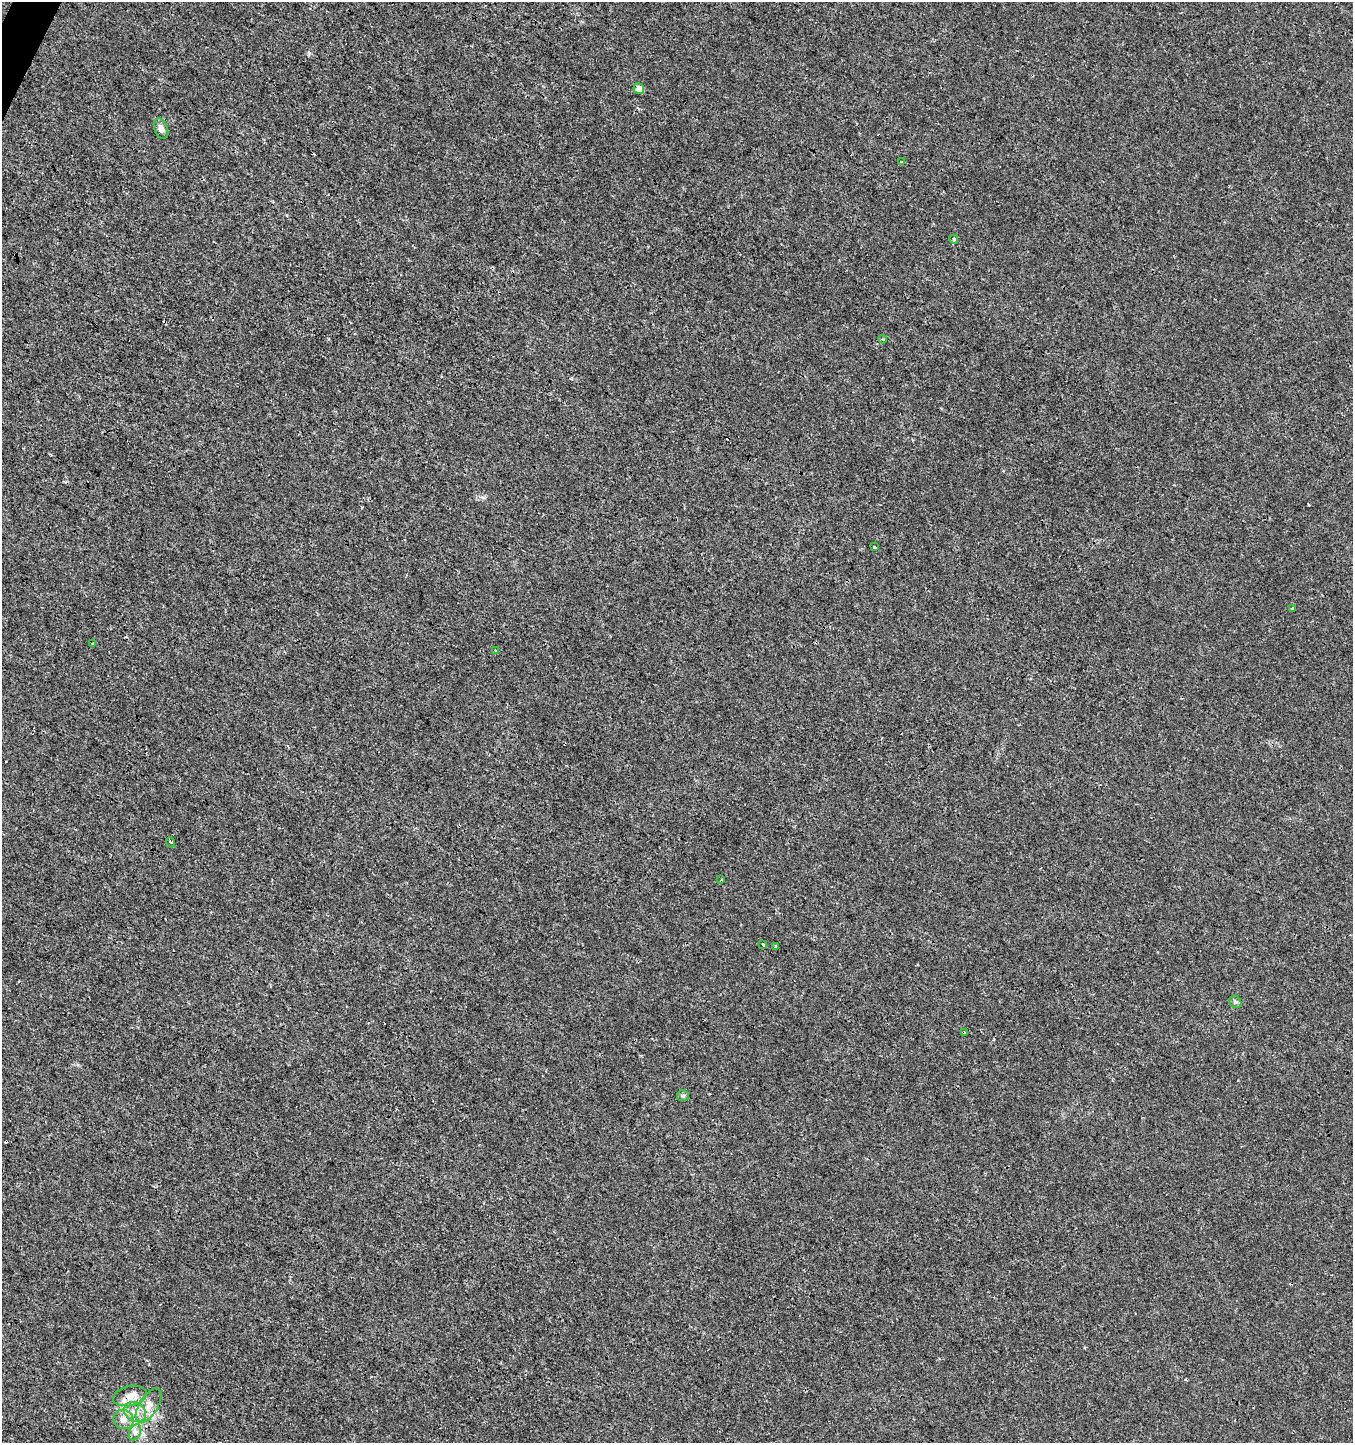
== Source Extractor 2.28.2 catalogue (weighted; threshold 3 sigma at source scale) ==
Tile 11 of 4 x 4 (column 3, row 3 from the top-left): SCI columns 2900-4250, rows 1448-2888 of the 5865 x 5770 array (HDU 1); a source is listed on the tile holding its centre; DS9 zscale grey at full resolution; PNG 1355 x 1445 px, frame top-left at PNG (2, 2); each listed source drawn as its Kron ellipse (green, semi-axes under 4 px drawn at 4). Shown black and unused: <1% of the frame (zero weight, under 3 of 4 exposures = <1% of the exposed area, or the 3 px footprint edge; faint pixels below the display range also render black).
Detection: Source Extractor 2.28.2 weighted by HDU 2 'WHT'; one run over the whole footprint, this tile lists its part. Background 2.56e-04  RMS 0.0013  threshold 0.00598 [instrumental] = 3 sigma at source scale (4.5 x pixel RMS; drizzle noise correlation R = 1.50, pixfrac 1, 0.0396/0.0396 arcsec/px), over >= 5 px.
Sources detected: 27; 5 cosmic-ray / hot-pixel residue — neither listed nor drawn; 1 inside a brighter listed object's ellipse — not listed separately; the other 21 listed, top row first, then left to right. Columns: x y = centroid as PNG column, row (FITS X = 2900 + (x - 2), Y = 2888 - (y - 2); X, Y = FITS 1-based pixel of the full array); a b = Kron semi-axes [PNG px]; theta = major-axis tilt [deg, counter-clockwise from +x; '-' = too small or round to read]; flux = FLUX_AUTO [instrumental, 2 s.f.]
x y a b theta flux
639 88 5 5 - 1.2
161 129 11 6 -69 0.68
901 162 3 3 - 0.15
954 239 4 4 - 0.48
883 339 4 3 - 0.15
874 547 3 3 - 0.41
1293 609 3 3 - 0.58
93 643 3 2 - 0.11
496 650 3 2 - 0.17
170 842 5 3 - 0.15
721 880 3 3 - 0.12
763 944 3 3 - 0.24
776 946 3 3 - 0.34
1235 1002 7 5 -46 0.28
964 1033 3 3 - 0.13
683 1096 6 5 - 0.26
130 1396 17 10 13 1.3
149 1406 19 9 59 1.5
135 1412 11 9 -32 1.2
124 1420 10 9 - 1
135 1432 8 5 64 0.45
Unlisted compact peaks at least as high as the median listed source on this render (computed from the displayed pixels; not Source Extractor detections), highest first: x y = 309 53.